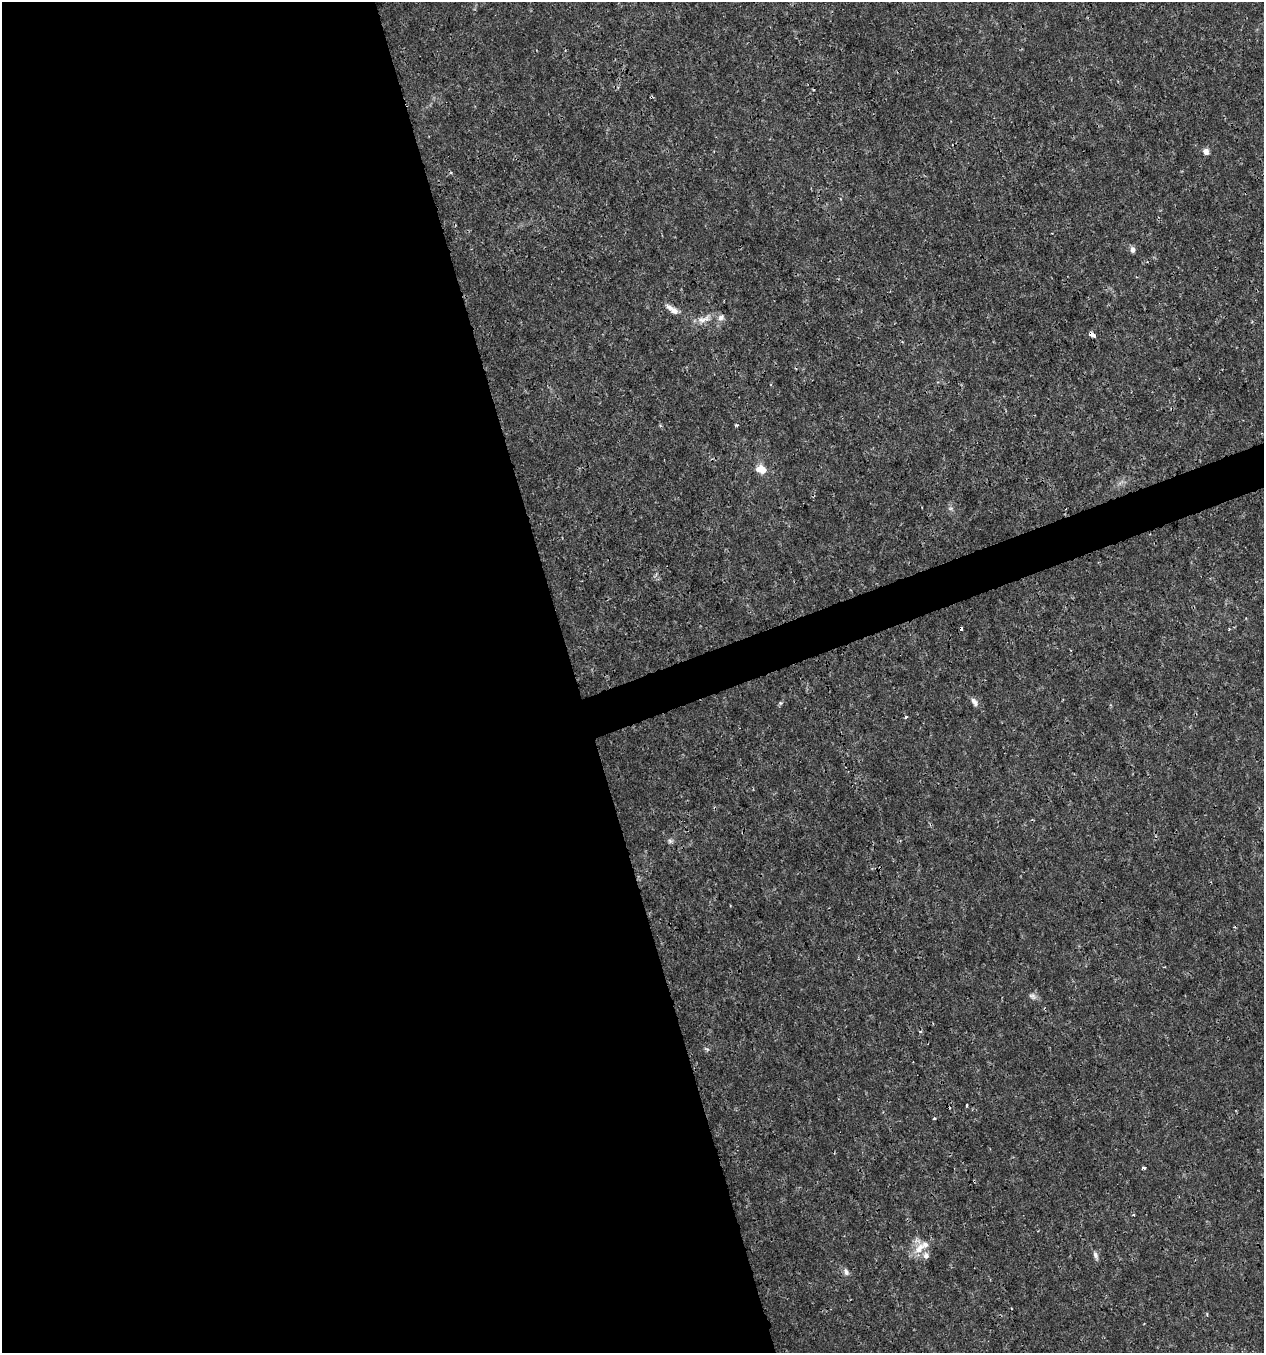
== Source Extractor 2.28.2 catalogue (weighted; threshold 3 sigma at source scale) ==
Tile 9 of 4 x 4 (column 1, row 3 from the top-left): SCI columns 121-1382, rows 1353-2703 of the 5236 x 5408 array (HDU 1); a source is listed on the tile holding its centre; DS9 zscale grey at full resolution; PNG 1266 x 1355 px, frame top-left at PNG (2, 2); no overlay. Shown black and unused: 47% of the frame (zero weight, under 3 of 4 exposures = <1% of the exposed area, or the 3 px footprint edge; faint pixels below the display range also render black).
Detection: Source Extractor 2.28.2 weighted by HDU 2 'WHT'; one run over the whole footprint, this tile lists its part. Background 0.00101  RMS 9.7e-04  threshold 0.00435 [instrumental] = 3 sigma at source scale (4.5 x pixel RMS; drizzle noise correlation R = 1.50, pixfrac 1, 0.0396/0.0396 arcsec/px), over >= 5 px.
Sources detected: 25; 2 cosmic-ray / hot-pixel residue — not listed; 4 inside a brighter listed object's ellipse — not listed separately; the other 19 listed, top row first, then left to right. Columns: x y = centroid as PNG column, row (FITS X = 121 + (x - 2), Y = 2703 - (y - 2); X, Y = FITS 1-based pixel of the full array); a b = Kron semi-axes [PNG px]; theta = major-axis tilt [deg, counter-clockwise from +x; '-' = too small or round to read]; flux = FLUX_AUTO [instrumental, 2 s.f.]
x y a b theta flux
1206 151 7 6 - 0.54
1133 250 7 6 - 0.4
674 311 14 8 -27 0.64
703 319 23 8 14 1
1094 336 4 3 - 0.53
737 425 3 3 - 0.22
761 469 13 9 -17 1.2
975 702 12 6 -55 0.46
780 703 6 5 - 0.16
906 717 3 3 - 0.29
670 841 6 6 - 0.22
1032 996 11 6 -22 0.36
967 1105 4 2 - 0.09
934 1118 3 3 - 0.16
1144 1168 4 3 - 0.15
1133 1215 3 3 - 0.13
919 1249 19 11 55 1.5
1096 1255 11 6 -72 0.35
846 1272 9 7 -72 0.37